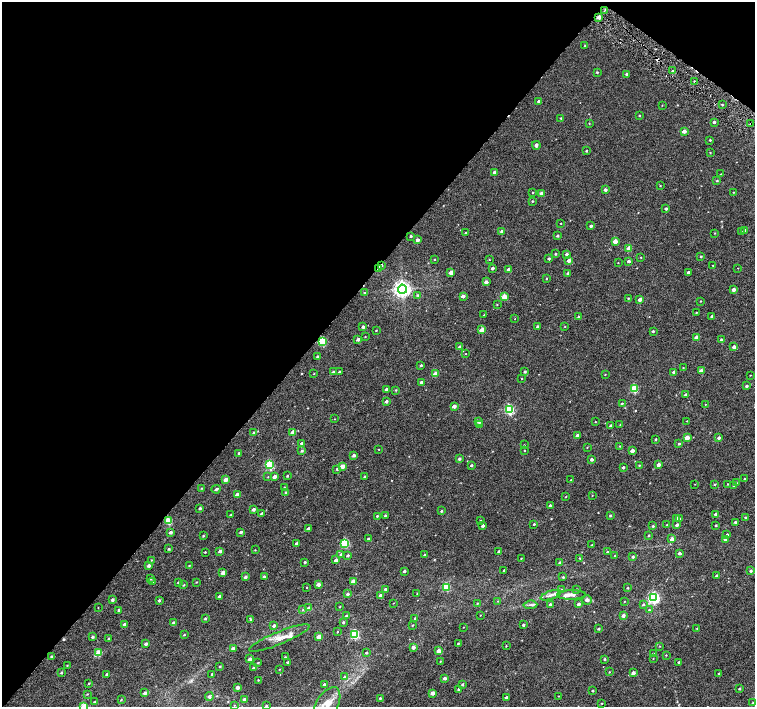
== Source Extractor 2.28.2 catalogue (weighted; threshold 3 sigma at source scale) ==
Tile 2 of 4 x 4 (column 2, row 1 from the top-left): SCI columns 1506-3010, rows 4410-5819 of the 6026 x 6065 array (HDU 1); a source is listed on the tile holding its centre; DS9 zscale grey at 2 x 2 block average (1 PNG px = mean of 2 x 2 image px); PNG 757 x 709 px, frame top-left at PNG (2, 2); each listed source drawn as its Kron ellipse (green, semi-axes under 4 px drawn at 4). Shown black and unused: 42% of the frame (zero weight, under 4 of 8 exposures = <1% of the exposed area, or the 3 px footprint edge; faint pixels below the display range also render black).
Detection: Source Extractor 2.28.2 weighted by HDU 2 'WHT'; one run over the whole footprint, this tile lists its part. Background -1.36e-04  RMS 0.0012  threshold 0.00495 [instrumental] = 3 sigma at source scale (4.09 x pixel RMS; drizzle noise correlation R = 1.36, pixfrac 0.8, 0.0396/0.0396 arcsec/px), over >= 5 px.
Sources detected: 349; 1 cosmic-ray / hot-pixel residue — neither listed nor drawn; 3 inside a brighter listed object's ellipse — not listed separately; the other 345 listed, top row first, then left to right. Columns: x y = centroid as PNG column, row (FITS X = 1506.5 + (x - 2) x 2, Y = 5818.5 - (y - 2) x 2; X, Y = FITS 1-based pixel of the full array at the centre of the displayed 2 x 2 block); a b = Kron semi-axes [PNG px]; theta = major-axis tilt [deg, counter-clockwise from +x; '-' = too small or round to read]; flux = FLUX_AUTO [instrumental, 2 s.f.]
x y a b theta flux
605 10 4 2 - 0.24
599 17 3 2 - 1.2
585 46 2 2 - 0.34
673 71 2 2 - 0.18
597 72 3 2 - 0.25
627 74 3 2 - 0.4
694 81 2 2 - 0.14
539 101 2 2 - 0.43
662 105 2 2 - 0.12
722 105 2 2 - 0.16
639 116 2 2 - 0.18
561 118 2 2 - 0.19
714 122 2 2 - 0.49
589 123 3 2 - 0.12
750 123 2 2 - 0.14
684 131 3 2 - 1.7
710 140 2 2 - 0.27
536 145 4 3 - 0.71
586 151 2 2 - 0.23
710 152 2 2 - 0.14
494 172 3 3 - 0.59
721 174 2 2 - 0.13
717 181 2 2 - 0.23
660 186 2 2 - 0.13
605 190 3 2 - 0.71
733 192 2 2 - 0.1
533 193 2 2 - 0.13
541 193 3 2 - 1.1
532 201 2 2 - 0.21
666 209 2 2 - 0.44
561 223 2 2 - 0.11
591 226 2 2 - 0.63
744 230 2 2 - 0.42
502 231 3 2 - 0.97
742 232 3 2 - 0.13
465 233 2 2 - 0.21
715 233 2 2 - 0.14
411 236 2 2 - 0.37
558 236 2 2 - 0.38
418 240 3 3 - 0.9
615 241 3 2 - 2.5
629 248 3 2 - 2.6
556 254 2 2 - 0.28
567 254 3 2 - 0.67
701 256 3 2 - 0.25
641 257 2 2 - 0.14
549 258 2 2 - 0.34
434 259 2 2 - 0.13
489 260 2 2 - 0.14
569 261 3 3 - 1
629 261 2 2 - 0.62
618 263 2 2 - 0.091
713 265 2 2 - 0.16
381 266 3 2 - 1.3
492 268 2 2 - 0.85
738 268 2 2 - 0.08
379 269 4 3 - 0.72
509 270 3 2 - 1.6
451 272 3 2 - 2.2
688 272 2 2 - 0.5
568 273 3 2 - 0.4
546 279 3 2 - 0.15
486 282 3 3 - 1.1
402 289 4 4 - 110
733 289 3 2 - 0.94
365 293 2 2 - 0.13
418 295 3 2 - 0.26
463 296 3 2 - 1.3
504 297 3 3 - 4.5
628 298 2 2 - 0.16
640 300 3 2 - 1.3
701 301 2 2 - 0.13
497 305 2 2 - 0.12
696 312 2 2 - 0.17
484 315 2 2 - 0.16
712 316 2 2 - 0.55
578 317 3 2 - 0.25
515 319 2 2 - 0.08
565 326 3 2 - 0.13
363 327 2 2 - 0.52
538 327 2 2 - 0.77
376 330 2 2 - 0.13
482 330 3 2 - 3.5
653 331 2 2 - 0.35
365 336 3 2 - 0.13
696 337 3 2 - 2.6
358 339 3 2 - 0.73
721 340 2 2 - 0.51
322 341 3 3 - 12
460 347 3 2 - 0.72
734 347 2 2 - 1.1
466 354 2 2 - 0.1
318 356 2 2 - 0.36
421 365 3 2 - 0.35
683 368 2 2 - 0.1
701 371 3 3 - 1.5
333 372 3 2 - 0.67
339 372 2 2 - 0.25
525 372 2 2 - 0.36
674 372 2 2 - 0.73
314 373 2 2 - 0.13
435 374 3 2 - 3
605 374 3 2 - 0.11
750 375 2 2 - 0.12
522 378 2 2 - 0.14
421 382 2 2 - 0.76
747 386 3 2 - 0.45
386 389 2 2 - 0.51
634 389 3 3 - 9.9
396 390 3 2 - 0.2
686 395 3 2 - 0.46
386 401 3 2 - 0.7
622 403 2 2 - 0.22
706 404 2 2 - 0.12
454 406 3 2 - 1.4
509 410 3 3 - 21
335 419 2 2 - 0.1
687 421 2 2 - 0.097
479 422 3 2 - 0.66
595 422 2 2 - 0.11
479 425 3 2 - 0.67
620 425 2 2 - 0.13
611 426 2 2 - 0.55
293 432 3 2 - 2.4
254 433 3 2 - 0.72
577 436 3 2 - 1.4
687 438 3 2 - 2.8
719 438 3 2 - 0.62
656 439 2 2 - 0.27
302 443 3 2 - 0.6
679 444 2 2 - 0.3
524 445 2 2 - 0.13
620 446 2 2 - 0.13
587 448 2 2 - 0.12
379 449 2 2 - 0.12
524 450 2 2 - 0.13
632 450 3 2 - 1.7
302 451 3 3 - 0.4
239 453 2 2 - 0.52
354 455 3 2 - 0.67
459 459 3 2 - 0.49
592 459 2 2 - 0.63
269 465 3 3 - 14
472 465 2 2 - 0.42
639 465 2 2 - 0.17
658 465 3 3 - 1.2
342 466 3 2 - 2.3
623 467 2 2 - 0.39
337 469 2 2 - 0.3
287 476 3 2 - 0.24
268 477 3 2 - 0.13
274 477 3 2 - 1.5
365 477 2 2 - 0.41
745 478 2 2 - 0.15
226 479 3 2 - 1.6
571 480 2 2 - 0.14
736 483 2 2 - 0.21
695 484 2 2 - 0.085
715 484 2 2 - 0.23
728 484 2 2 - 0.16
734 486 3 2 - 0.18
202 488 3 2 - 0.18
284 488 3 2 - 0.34
216 489 4 2 - 0.5
286 492 2 2 - 0.23
237 494 3 2 - 1.9
592 495 2 2 - 0.092
566 497 2 2 - 0.13
550 505 2 2 - 0.26
200 508 2 2 - 0.37
254 509 2 2 - 0.9
442 511 2 2 - 0.31
262 513 3 2 - 0.24
716 514 2 2 - 0.62
231 515 2 2 - 0.21
385 515 2 2 - 0.17
610 515 3 2 - 0.29
377 516 2 2 - 0.22
745 517 2 2 - 0.23
676 518 3 2 - 0.4
680 519 3 2 - 0.23
481 520 2 2 - 0.13
168 521 3 3 - 8.7
735 522 3 2 - 0.32
534 524 2 2 - 0.27
667 525 2 2 - 0.2
677 525 2 2 - 0.88
716 525 2 2 - 0.3
483 526 2 2 - 0.66
653 526 3 2 - 0.27
308 529 3 2 - 0.91
171 532 3 2 - 0.72
241 532 2 2 - 0.62
649 535 2 2 - 0.22
727 535 3 2 - 0.37
203 536 3 2 - 0.21
368 539 2 2 - 0.4
672 539 3 2 - 1.7
725 539 3 2 - 0.75
345 543 3 3 - 12
296 544 2 2 - 0.7
592 545 2 2 - 0.3
169 549 3 3 - 0.26
255 550 2 2 - 0.1
220 551 3 2 - 1.2
499 551 3 2 - 0.34
205 552 2 2 - 0.19
607 552 3 2 - 0.24
680 553 3 2 - 0.57
341 554 3 2 - 0.28
348 555 3 2 - 0.42
425 555 2 2 - 0.4
615 556 2 2 - 0.32
633 557 2 2 - 0.39
521 558 2 2 - 0.13
580 558 2 2 - 0.14
151 560 2 2 - 0.14
336 560 3 2 - 1.1
305 562 3 2 - 0.29
560 562 2 2 - 0.28
189 565 3 2 - 0.17
149 566 3 2 - 0.84
504 570 2 2 - 0.26
404 571 2 2 - 0.46
751 571 3 2 - 0.39
223 573 3 2 - 1.7
716 576 2 2 - 0.69
245 577 3 2 - 0.71
264 577 3 2 - 0.73
563 577 3 3 - 0.23
151 579 3 2 - 0.21
153 581 3 2 - 0.38
353 581 3 2 - 2.6
196 582 3 2 - 0.14
178 583 3 2 - 0.36
318 584 3 2 - 1.3
184 585 3 2 - 0.17
307 587 2 2 - 0.11
446 587 3 3 - 9.7
628 588 2 2 - 0.21
385 589 3 2 - 0.33
577 589 3 2 - 0.2
561 590 3 2 - 0.16
417 593 3 2 - 0.13
348 594 3 2 - 0.52
551 595 10 3 19 0.86
571 595 14 4 1 1.3
219 596 2 2 - 0.52
380 596 3 2 - 0.78
654 598 4 4 - 42
112 600 2 2 - 0.73
159 600 3 2 - 0.45
587 600 5 4 - 0.64
498 601 3 2 - 0.15
624 601 3 2 - 0.13
393 603 2 2 - 0.1
477 603 3 2 - 0.18
550 604 2 2 - 0.53
578 604 2 2 - 0.96
643 604 3 3 - 0.31
530 605 7 3 5 0.52
340 607 2 2 - 0.14
98 608 2 2 - 0.092
308 608 3 3 - 0.95
119 610 2 2 - 0.4
303 610 3 2 - 0.15
649 610 3 3 - 0.3
346 615 2 2 - 0.25
480 615 2 2 - 0.1
623 616 3 3 - 0.97
205 618 2 2 - 0.34
415 618 2 2 - 0.3
251 619 3 3 - 0.38
343 622 3 2 - 0.33
174 623 3 2 - 1.3
124 624 3 2 - 0.44
413 625 2 2 - 0.18
523 625 3 2 - 0.45
274 626 3 2 - 0.71
463 627 2 2 - 0.099
697 628 2 2 - 0.16
599 629 2 2 - 0.37
337 632 2 2 - 0.13
184 635 3 2 - 0.17
355 635 3 3 - 19
92 637 3 2 - 0.44
319 637 3 2 - 2.2
279 638 32 6 22 2.8
109 639 2 2 - 0.25
458 643 2 2 - 0.24
146 644 3 2 - 0.52
506 646 2 2 - 0.13
660 646 2 2 - 0.096
413 647 3 2 - 1.1
233 649 3 3 - 0.87
439 651 3 2 - 2.3
366 652 3 2 - 0.28
99 653 4 2 - 5.9
654 653 3 2 - 0.19
666 655 2 2 - 0.14
51 656 2 2 - 0.28
285 657 2 2 - 0.17
250 659 2 2 - 1.3
605 659 2 2 - 0.29
653 659 2 2 - 0.095
440 661 2 2 - 0.12
287 662 2 2 - 0.35
679 662 2 2 - 0.48
258 663 2 2 - 0.19
67 665 2 2 - 0.11
220 666 2 2 - 0.23
253 668 2 2 - 0.24
279 669 2 2 - 0.1
61 672 2 2 - 0.3
609 672 2 2 - 0.11
633 673 3 2 - 1.4
719 673 2 2 - 0.18
107 674 2 2 - 0.84
212 674 2 2 - 0.26
345 677 3 3 - 0.76
445 678 3 3 - 0.75
258 680 2 2 - 0.15
89 683 2 2 - 0.23
462 684 3 3 - 0.36
324 685 3 2 - 0.82
238 687 2 2 - 1.2
459 689 3 3 - 0.43
739 689 2 2 - 0.32
593 690 2 2 - 0.29
145 693 3 2 - 0.56
432 693 3 2 - 1.6
87 694 3 2 - 0.16
559 696 2 2 - 0.1
209 697 4 4 - 0.51
380 698 3 2 - 0.25
506 698 2 2 - 0.83
244 699 3 2 - 0.39
121 700 3 2 - 0.14
95 702 3 2 - 0.26
602 703 2 2 - 0.15
753 703 3 2 - 0.18
235 705 3 2 - 0.11
327 705 19 10 60 3.4
84 706 3 3 - 5.9
266 706 3 2 - 0.39
Overlapping masked pixels (flux is a lower limit): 5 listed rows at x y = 599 17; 750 123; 381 266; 379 269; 322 341
Isophote crosses this tile's border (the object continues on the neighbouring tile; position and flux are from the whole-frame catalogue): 3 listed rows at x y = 327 705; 84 706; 266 706
Diffuse or blended objects may show on this block-average render without a row.